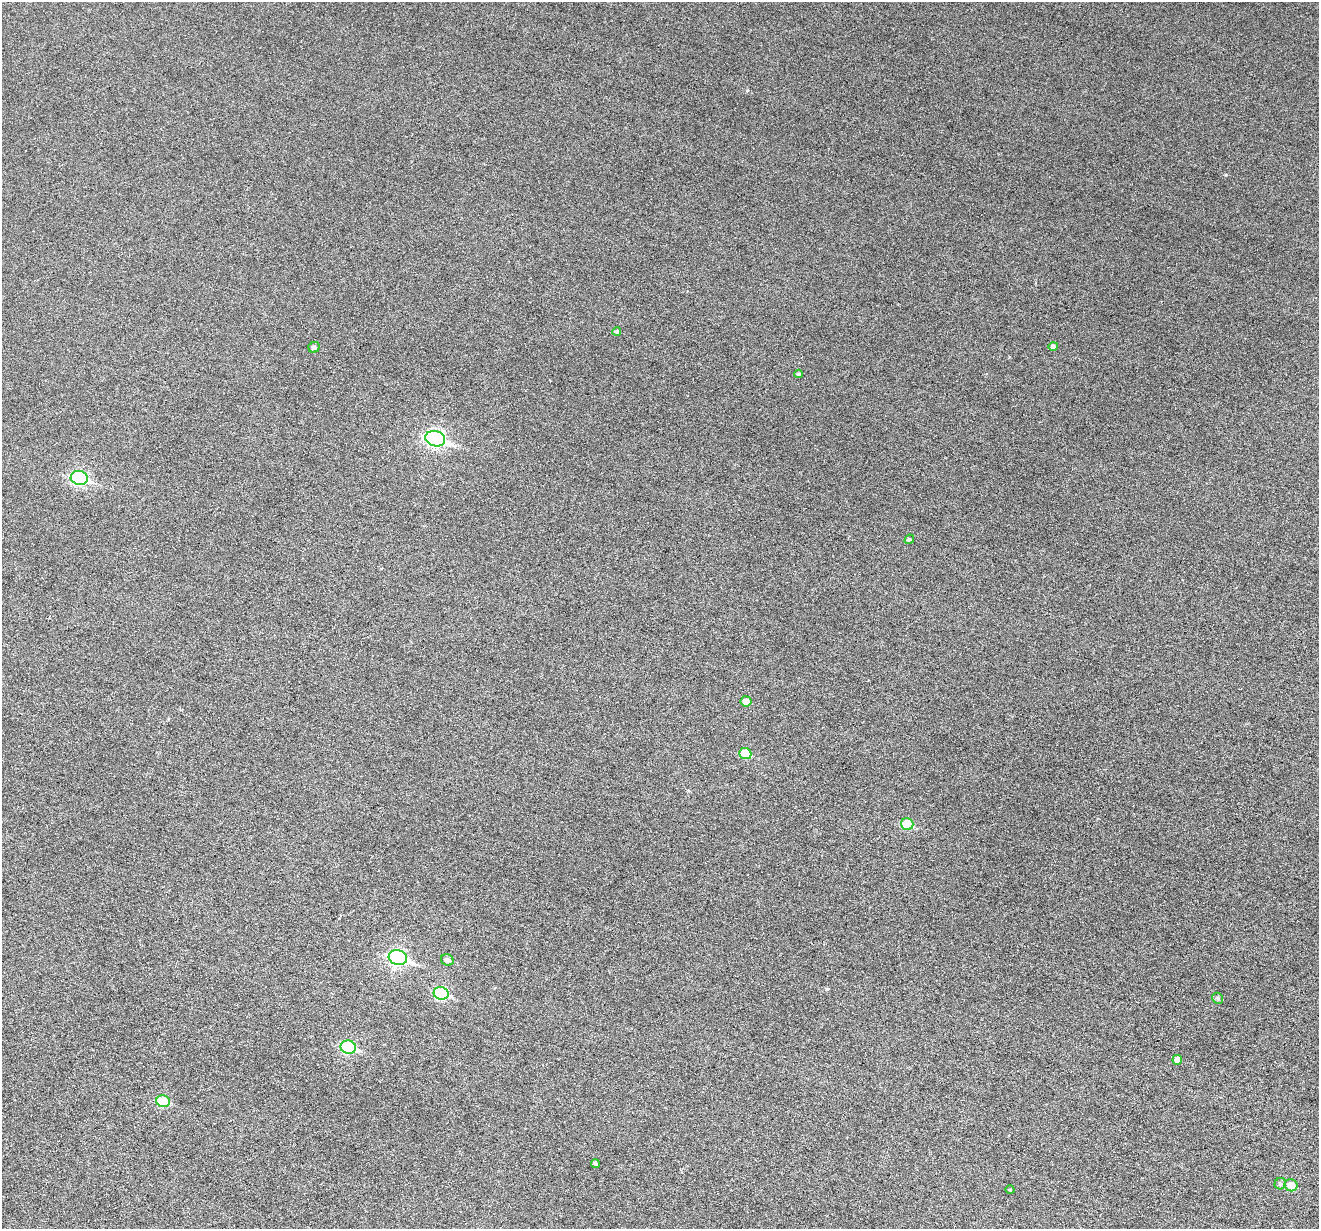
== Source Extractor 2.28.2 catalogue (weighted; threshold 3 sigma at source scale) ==
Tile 7 of 4 x 4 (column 3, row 2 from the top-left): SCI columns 2640-3956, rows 2708-3934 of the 5274 x 5288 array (HDU 1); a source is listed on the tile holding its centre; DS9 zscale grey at full resolution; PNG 1321 x 1231 px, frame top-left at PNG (2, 2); each listed source drawn as its Kron ellipse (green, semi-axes under 4 px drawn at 4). Nothing masked; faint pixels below the display range render black.
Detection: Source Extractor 2.28.2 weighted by HDU 2 'WHT'; one run over the whole footprint, this tile lists its part. Background 0.0517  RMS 0.0057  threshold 0.0233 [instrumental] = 3 sigma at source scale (4.09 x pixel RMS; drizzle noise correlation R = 1.36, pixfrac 0.8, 0.05/0.05 arcsec/px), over >= 5 px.
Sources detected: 21; all 21 listed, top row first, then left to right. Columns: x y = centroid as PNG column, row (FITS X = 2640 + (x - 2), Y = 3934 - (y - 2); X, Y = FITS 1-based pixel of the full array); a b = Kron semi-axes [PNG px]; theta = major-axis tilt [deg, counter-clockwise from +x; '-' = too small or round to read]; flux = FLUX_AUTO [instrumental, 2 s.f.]
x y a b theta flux
617 331 4 4 - 1.1
1053 346 5 4 - 1.5
314 347 6 5 - 1.6
799 374 4 3 - 0.82
435 439 10 7 -17 120
79 478 8 7 - 80
909 539 5 4 - 0.8
746 701 5 5 - 3.8
745 754 6 5 - 11
907 824 6 6 - 15
398 958 9 7 -17 100
447 960 6 5 - 2.3
441 993 7 6 - 38
1218 998 6 5 - 0.88
348 1047 8 6 -14 43
1177 1060 5 5 - 3.3
163 1101 6 6 - 18
595 1163 4 4 - 0.99
1280 1184 6 5 - 1.1
1291 1185 6 6 - 5.1
1010 1190 5 3 - 0.42
Unlisted compact peaks at least as high as the median listed source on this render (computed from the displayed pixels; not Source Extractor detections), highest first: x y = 1226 175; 827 989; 747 90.